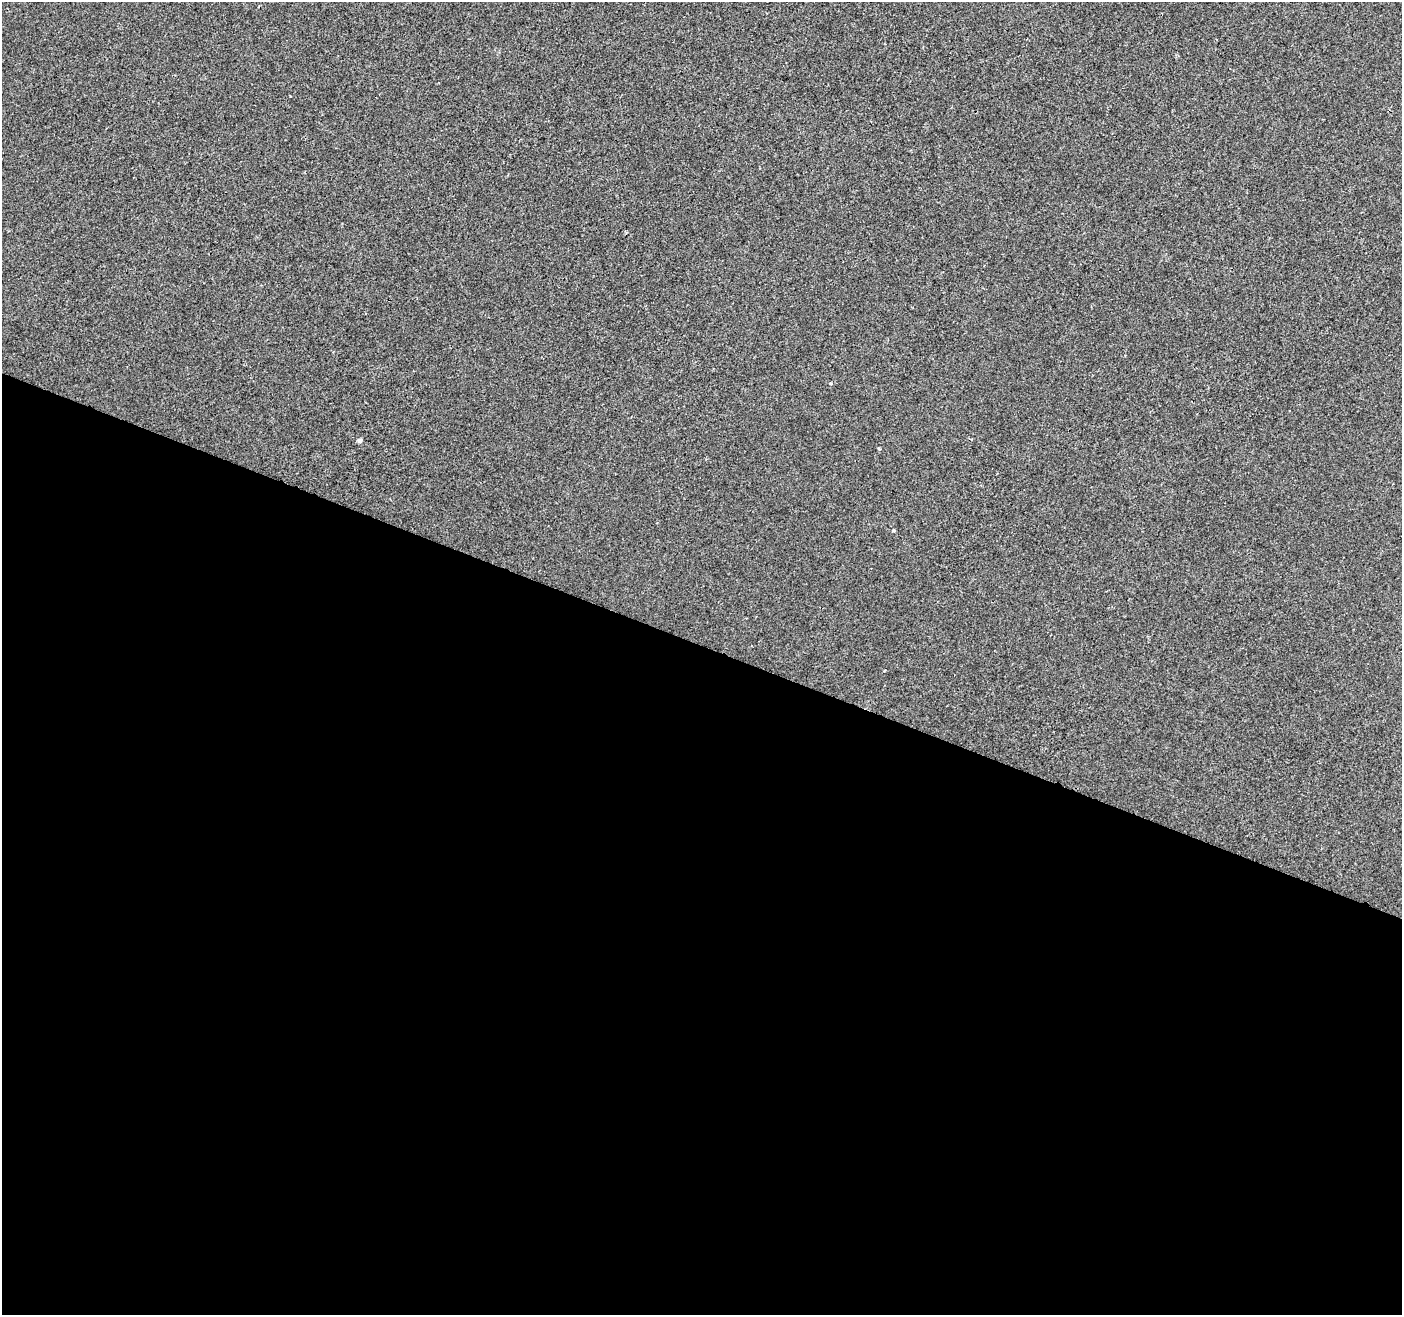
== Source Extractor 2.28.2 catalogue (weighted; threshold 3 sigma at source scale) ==
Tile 14 of 4 x 4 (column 2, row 4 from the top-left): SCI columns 1408-2807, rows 273-1585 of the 5607 x 5732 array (HDU 1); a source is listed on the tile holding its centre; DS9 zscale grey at full resolution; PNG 1404 x 1317 px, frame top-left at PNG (2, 2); no overlay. Shown black and unused: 51% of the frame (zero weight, under 2 of 3 exposures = <1% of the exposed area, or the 3 px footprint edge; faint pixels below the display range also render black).
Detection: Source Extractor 2.28.2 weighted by HDU 2 'WHT'; one run over the whole footprint, this tile lists its part. Background -8.81e-04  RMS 0.0042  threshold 0.0189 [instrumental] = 3 sigma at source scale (4.5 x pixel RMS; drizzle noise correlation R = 1.50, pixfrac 1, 0.0396/0.0396 arcsec/px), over >= 5 px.
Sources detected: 4; all 4 listed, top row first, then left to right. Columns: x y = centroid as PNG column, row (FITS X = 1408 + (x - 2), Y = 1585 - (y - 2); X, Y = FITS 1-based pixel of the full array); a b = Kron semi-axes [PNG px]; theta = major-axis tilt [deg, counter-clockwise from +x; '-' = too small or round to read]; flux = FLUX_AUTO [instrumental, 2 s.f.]
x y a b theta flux
830 383 5 2 - 0.41
359 440 4 4 - 1.7
879 449 3 3 - 0.54
893 530 4 3 - 0.85